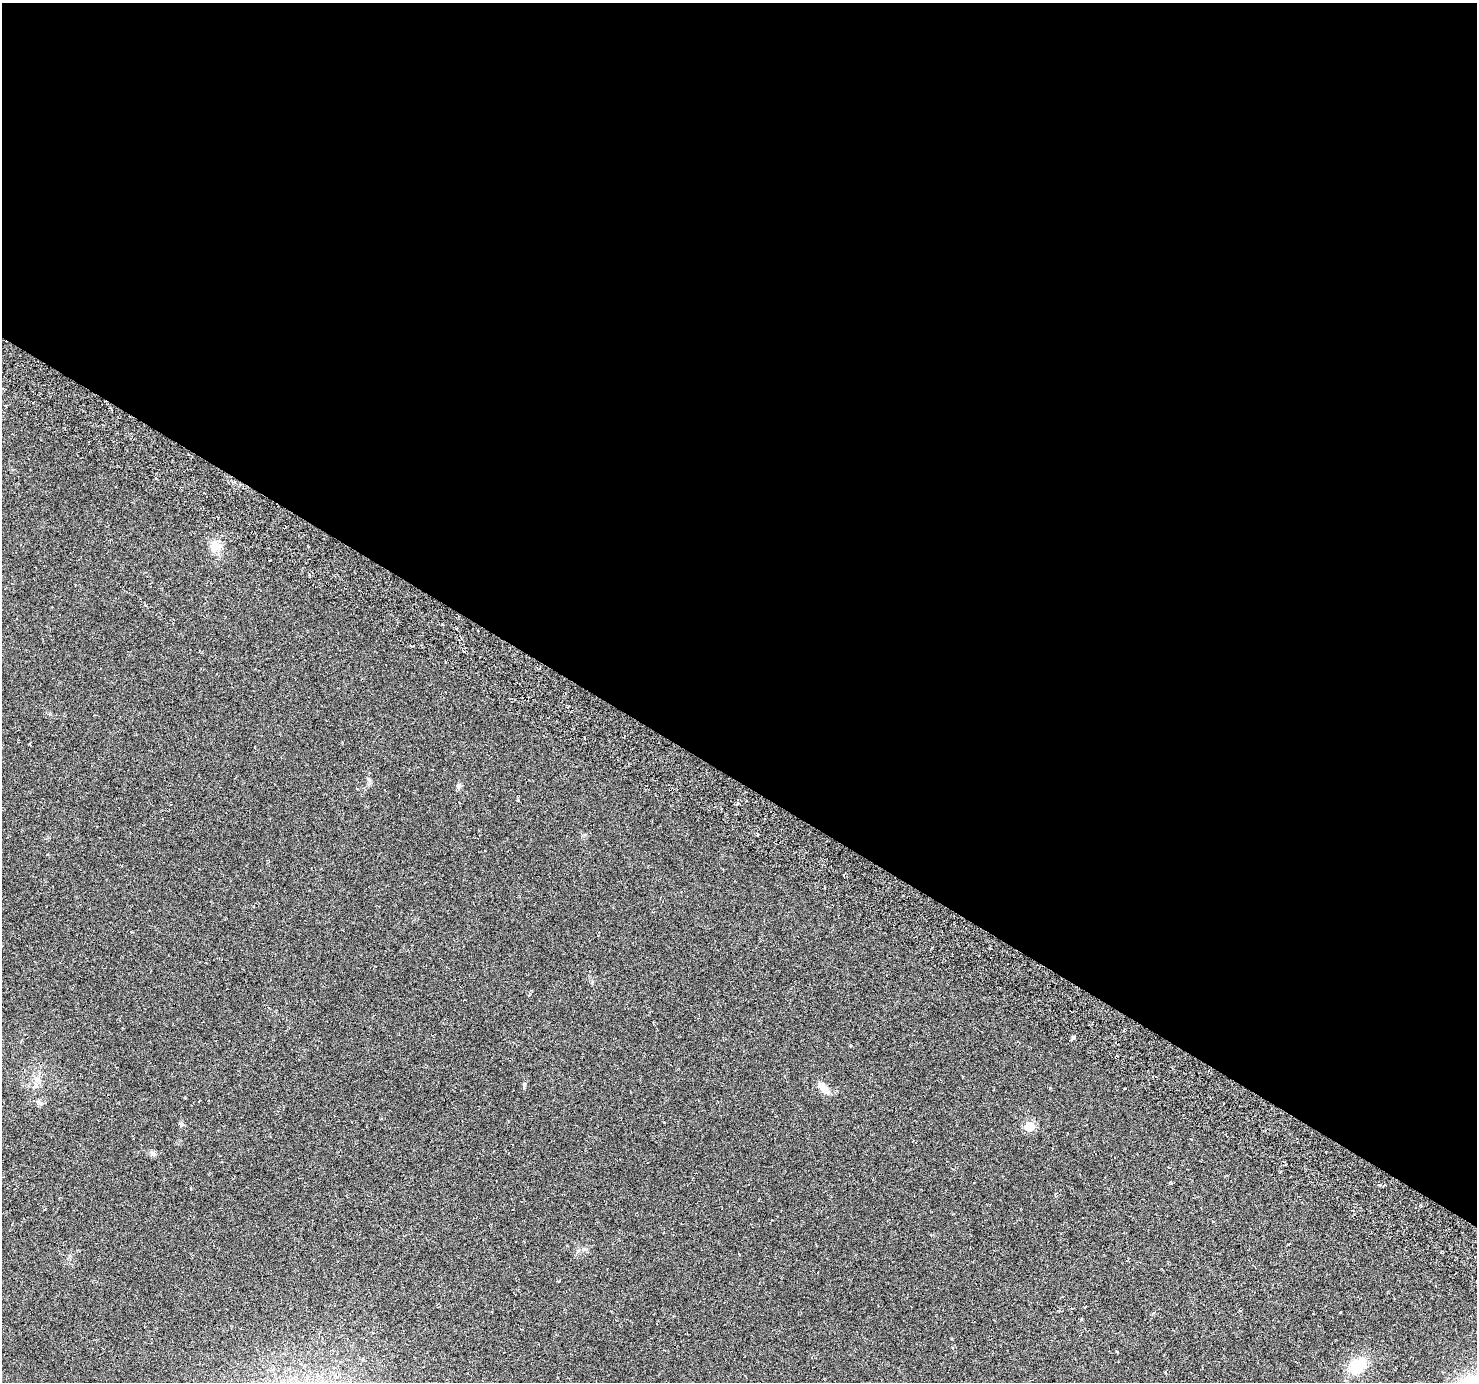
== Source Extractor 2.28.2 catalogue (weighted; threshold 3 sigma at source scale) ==
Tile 3 of 4 x 4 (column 3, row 1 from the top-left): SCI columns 2983-4457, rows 4379-5758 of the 5972 x 6063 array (HDU 1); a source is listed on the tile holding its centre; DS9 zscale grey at full resolution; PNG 1479 x 1384 px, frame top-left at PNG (2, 3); no overlay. Shown black and unused: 56% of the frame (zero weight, under 3 of 6 exposures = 3% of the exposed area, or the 3 px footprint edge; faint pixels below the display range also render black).
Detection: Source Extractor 2.28.2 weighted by HDU 2 'WHT'; one run over the whole footprint, this tile lists its part. Background -0.00391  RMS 0.0056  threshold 0.0231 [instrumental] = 3 sigma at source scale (4.09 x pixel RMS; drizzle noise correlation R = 1.36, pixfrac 0.8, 0.0396/0.0396 arcsec/px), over >= 5 px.
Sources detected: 11; all 11 listed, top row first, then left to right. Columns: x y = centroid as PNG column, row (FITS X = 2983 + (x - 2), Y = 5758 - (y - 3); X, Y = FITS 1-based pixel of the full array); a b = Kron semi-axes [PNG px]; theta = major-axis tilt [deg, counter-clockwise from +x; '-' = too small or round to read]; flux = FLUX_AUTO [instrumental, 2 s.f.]
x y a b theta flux
216 547 12 11 - 7.1
368 779 7 4 -70 0.91
458 787 7 4 89 1
1073 1037 5 4 - 0.91
824 1088 18 8 -44 5
39 1102 11 4 -39 1.3
182 1125 6 4 18 0.71
1029 1126 6 6 - 25
153 1154 9 6 -32 1.5
1171 1183 5 4 - 0.58
1357 1366 24 16 35 15
Unlisted compact peaks at least as high as the median listed source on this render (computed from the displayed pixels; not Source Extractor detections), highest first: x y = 524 1085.